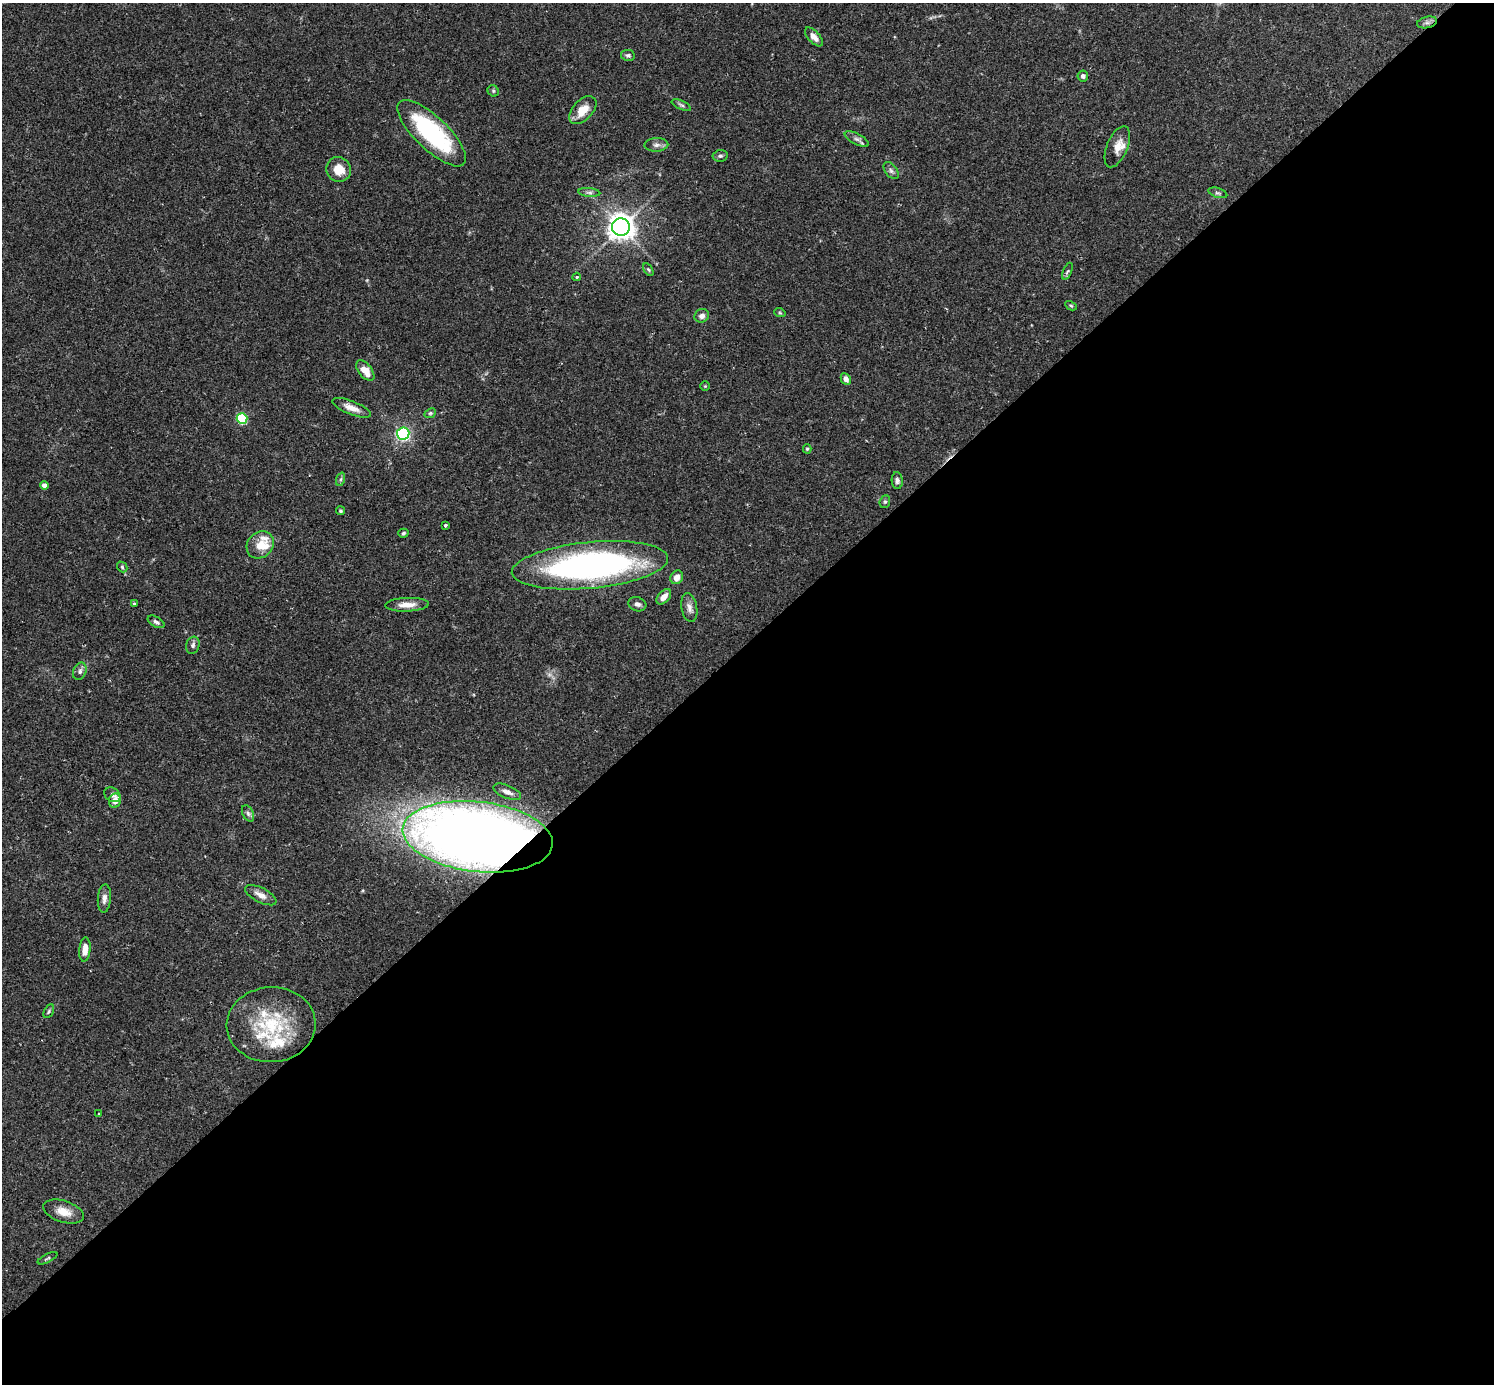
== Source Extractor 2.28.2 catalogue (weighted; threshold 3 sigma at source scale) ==
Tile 12 of 4 x 4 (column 4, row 3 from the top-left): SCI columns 4518-6009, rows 1573-2954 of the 6041 x 6040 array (HDU 1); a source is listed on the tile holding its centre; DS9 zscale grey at full resolution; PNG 1496 x 1386 px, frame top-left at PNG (2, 3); each listed source drawn as its Kron ellipse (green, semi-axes under 4 px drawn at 4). Shown black and unused: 54% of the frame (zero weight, under 2 of 3 exposures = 2% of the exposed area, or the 3 px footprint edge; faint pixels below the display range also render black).
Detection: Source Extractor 2.28.2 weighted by HDU 2 'WHT'; one run over the whole footprint, this tile lists its part. Background 0.106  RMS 0.006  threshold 0.0269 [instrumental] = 3 sigma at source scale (4.5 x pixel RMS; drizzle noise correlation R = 1.50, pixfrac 1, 0.05/0.05 arcsec/px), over >= 5 px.
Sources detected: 69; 6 inside a brighter listed object's ellipse — not listed separately; the other 63 listed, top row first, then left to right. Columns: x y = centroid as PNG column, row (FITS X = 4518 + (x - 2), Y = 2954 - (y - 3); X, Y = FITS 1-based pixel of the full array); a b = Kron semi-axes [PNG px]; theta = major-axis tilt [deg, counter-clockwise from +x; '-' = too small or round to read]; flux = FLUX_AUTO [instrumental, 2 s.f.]
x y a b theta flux
1427 22 10 5 13 2.1
814 37 11 6 -48 4.3
628 55 7 5 -11 1.4
1083 76 5 5 - 1.8
493 91 6 5 - 0.92
681 105 10 4 -25 1.3
583 110 17 10 47 10
432 133 44 16 -44 69
857 139 13 5 -27 2.2
656 145 12 7 3 2.5
1117 147 22 10 67 6.9
720 156 7 5 9 1.3
339 169 12 12 - 8.7
891 171 10 5 -53 1.8
589 192 11 4 -5 1.6
1218 193 10 4 -17 1.3
621 227 9 8 - 580
648 269 7 4 -58 0.95
1067 271 9 3 68 0.94
577 277 4 3 - 0.65
1071 306 6 4 -28 0.78
780 313 6 3 -19 0.7
702 316 7 6 - 3
365 371 12 6 -51 7.7
846 379 6 4 -61 2.6
705 386 4 4 - 0.67
352 408 20 6 -22 5.9
430 413 6 4 22 0.84
242 418 5 5 - 50
403 434 6 6 - 87
807 449 4 4 - 0.77
341 479 7 4 71 1.2
897 481 8 5 -86 1.7
44 485 4 4 - 3
885 502 6 5 - 0.94
341 511 5 4 - 0.98
445 525 3 3 - 1.5
403 533 5 4 - 1
260 545 15 12 44 8.7
590 565 78 23 5 210
122 567 6 4 -47 0.91
677 577 7 6 - 4.3
664 597 9 5 48 4.2
134 604 3 3 - 0.81
637 604 9 7 -18 2.2
407 605 22 7 2 6
689 608 14 8 -80 3.4
156 622 9 5 -30 1.6
193 645 9 6 74 1.8
80 671 9 6 65 2
507 792 15 6 -22 4
112 795 9 6 -35 2
115 801 7 6 - 5.4
248 813 8 5 -63 1.5
478 837 75 35 -6 830
261 895 17 7 -27 4.7
104 898 14 6 85 3
85 949 12 5 85 5.1
49 1011 7 4 61 0.99
271 1025 44 37 3 47
98 1113 3 2 - 0.84
64 1212 21 10 -17 7.8
47 1258 11 3 27 0.93
Overlapping masked pixels (flux is a lower limit): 1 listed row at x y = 478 837